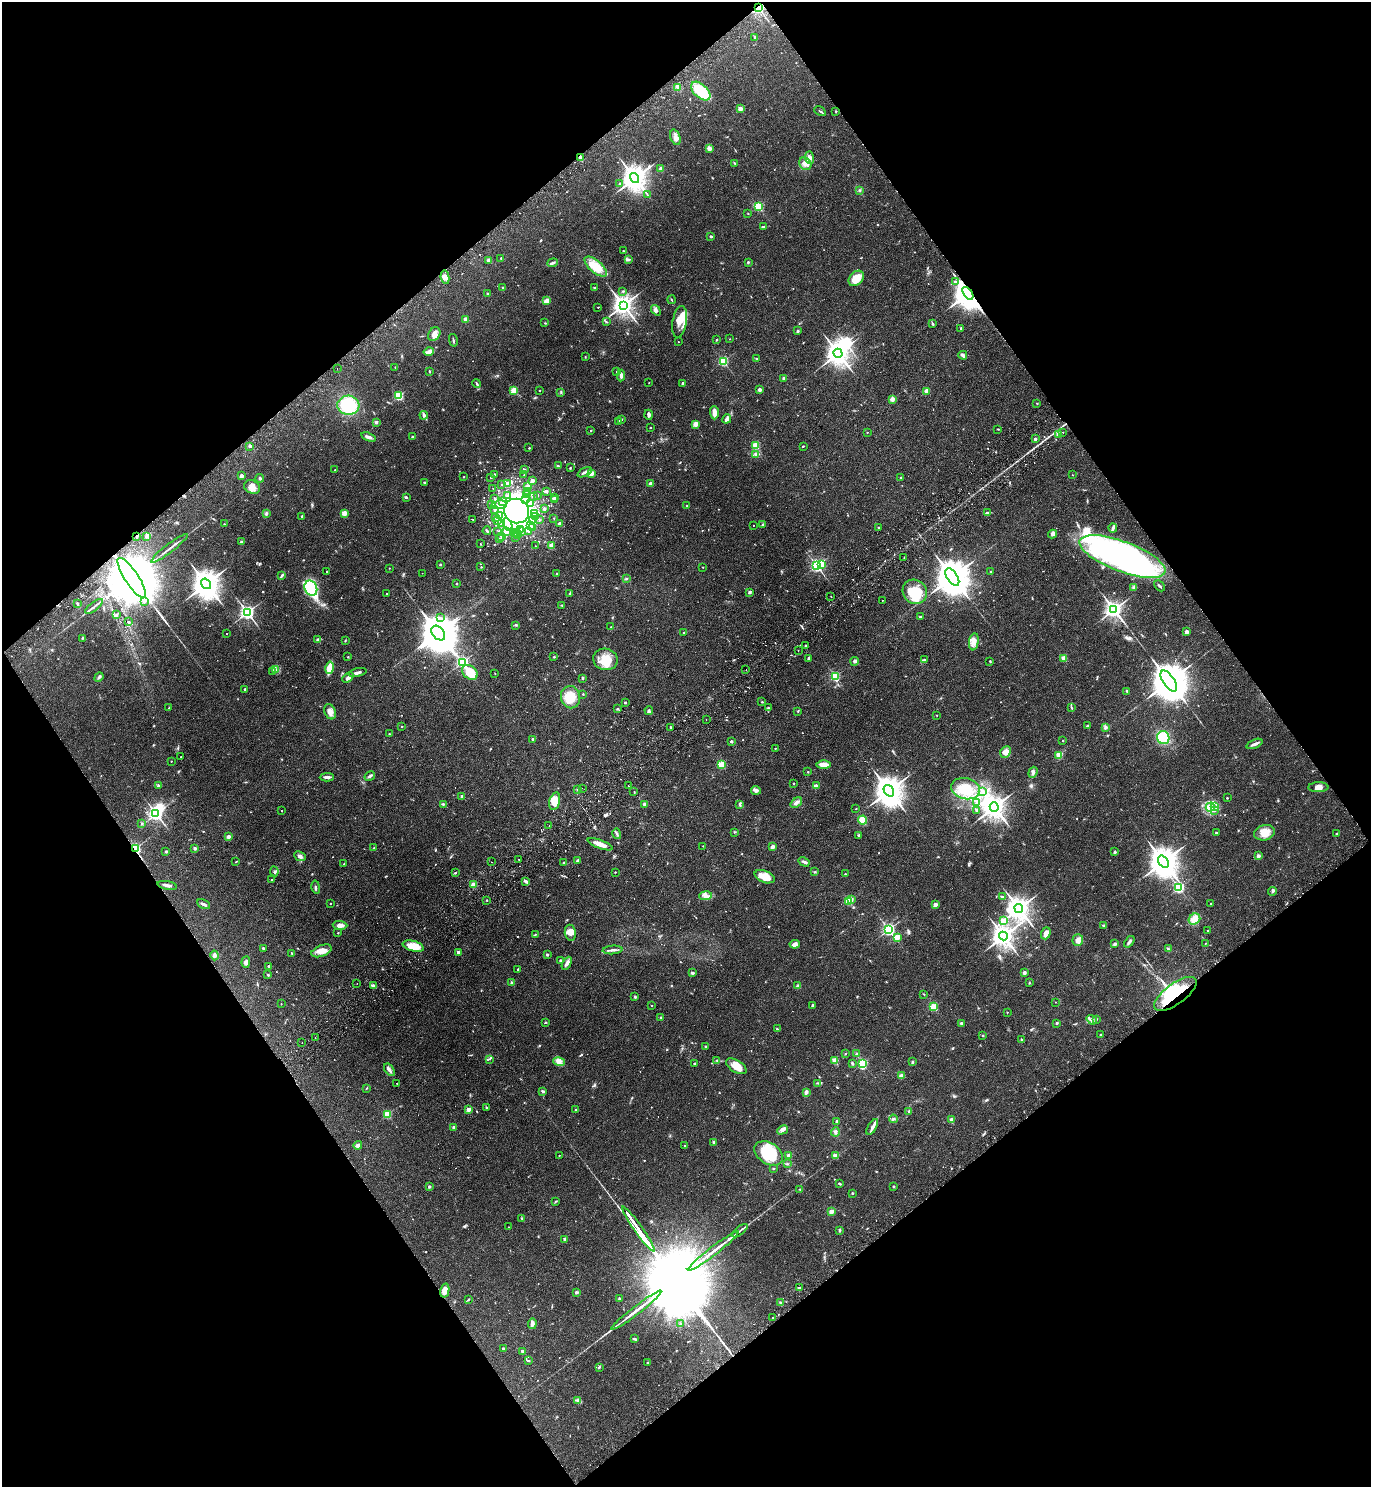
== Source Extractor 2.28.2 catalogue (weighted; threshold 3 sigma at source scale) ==
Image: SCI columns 338-5811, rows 48-5986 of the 6010 x 6034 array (HDU 1 of 3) = the unmasked area's bounding box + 8 px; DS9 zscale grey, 4 x 4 block average (1 PNG px = mean of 4 x 4 image px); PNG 1373 x 1489 px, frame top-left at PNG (2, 2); each listed source drawn as its Kron ellipse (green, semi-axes under 4 px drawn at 4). Shown black and unused: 49% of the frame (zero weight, under 2 of 3 exposures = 3% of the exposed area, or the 3 px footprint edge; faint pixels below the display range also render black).
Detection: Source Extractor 2.28.2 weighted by HDU 2 'WHT'. Background 0.146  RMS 0.0066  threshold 0.0298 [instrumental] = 3 sigma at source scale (4.5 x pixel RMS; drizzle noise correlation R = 1.50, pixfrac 1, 0.05/0.05 arcsec/px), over >= 5 px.
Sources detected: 1016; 24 inside a brighter object's white glare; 21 cosmic-ray / hot-pixel residue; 2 long thin detections or spike segments (spike, bleed or trail) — neither listed nor drawn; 23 coinciding with a brighter row at this scale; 32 inside a brighter listed object's ellipse — not listed separately; of the other 914, all 500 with FLUX_AUTO >= 2.26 (the completeness limit of this list) listed and drawn (414 fainter detections not listed), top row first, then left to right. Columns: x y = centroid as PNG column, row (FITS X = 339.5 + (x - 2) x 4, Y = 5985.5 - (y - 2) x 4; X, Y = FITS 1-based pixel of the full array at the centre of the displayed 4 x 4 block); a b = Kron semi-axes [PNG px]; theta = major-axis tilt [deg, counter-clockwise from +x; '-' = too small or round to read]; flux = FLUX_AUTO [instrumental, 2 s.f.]
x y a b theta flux
758 8 2 2 - 720
755 37 3 2 - 3.2
678 87 2 2 - 3.7
701 91 12 6 -43 120
740 109 2 2 - 68
820 111 6 2 -28 4.6
836 111 2 2 - 3.1
675 137 8 5 -72 19
709 148 3 3 - 20
580 158 4 2 - 15
810 158 6 4 -89 17
735 163 3 2 - 3.5
805 164 7 5 -47 21
661 169 2 2 - 69
635 178 5 4 - 5900
620 184 3 2 - 6.2
859 190 2 2 - 3.3
647 195 3 2 - 2.3
758 206 2 2 - 340
748 214 2 2 - 3.3
763 227 4 2 - 4.5
711 236 2 2 - 13
623 251 2 2 - 2.4
501 258 2 2 - 2.6
629 259 2 2 - 6.1
489 260 4 3 - 13
748 262 2 2 - 8.6
553 263 5 3 - 8.8
596 267 13 6 -40 80
445 277 7 4 -80 18
856 278 9 6 46 68
955 282 2 2 - 10
503 288 3 2 - 3.1
595 288 2 2 - 5.2
623 291 2 2 - 2.6
968 293 7 3 -53 9700
487 294 3 2 - 3.4
672 300 4 2 - 3.1
547 301 4 3 - 25
623 305 4 3 - 3300
598 307 2 2 - 2.3
656 310 6 3 -51 9.4
466 319 2 2 - 92
606 322 3 2 - 3
680 322 16 7 81 46
545 323 2 2 - 2.4
933 324 4 2 - 6.3
961 328 2 2 - 12
798 331 2 2 - 17
434 334 7 5 60 27
730 339 2 2 - 2.9
453 340 6 2 -76 5.3
717 340 2 2 - 3
678 342 2 2 - 2.7
429 352 5 4 - 13
838 353 4 3 - 4500
963 355 4 2 - 16
585 357 3 2 - 2.3
757 359 2 2 - 7.5
723 361 2 2 - 430
395 367 2 2 - 4.1
337 368 2 2 - 2.6
429 371 3 2 - 3.4
616 372 2 2 - 2.9
621 376 6 2 86 12
784 378 2 2 - 41
649 383 2 2 - 2.7
683 383 3 3 - 7.2
477 384 5 2 - 5.1
759 389 4 3 - 7.8
514 390 2 2 - 230
539 391 2 2 - 5.1
927 391 2 2 - 82
561 392 2 2 - 3.6
399 396 2 2 - 380
892 399 2 2 - 68
1037 403 2 2 - 5.3
348 405 11 9 -4 170
714 413 7 3 -87 28
424 415 4 3 - 7.6
648 415 5 2 - 10
622 419 2 2 - 2.3
727 419 5 2 - 16
619 421 2 2 - 12
376 422 3 3 - 7.3
695 424 2 2 - 100
650 428 2 2 - 6.9
998 429 2 2 - 3.1
591 431 2 2 - 2.5
867 432 2 2 - 4.3
1063 432 2 2 - 6
1058 434 2 2 - 69
413 436 3 2 - 3.7
368 437 7 2 -19 18
1035 439 3 2 - 7.4
756 445 2 2 - 210
250 446 3 2 - 7
803 446 2 2 - 2.9
529 448 2 2 - 5.4
756 454 3 3 - 7
558 466 4 2 - 6.9
570 468 2 2 - 3.3
335 470 2 2 - 5.2
525 470 2 2 - 8.8
585 472 8 2 24 11
591 473 2 2 - 88
494 474 2 2 - 8.2
524 475 2 2 - 4.1
1072 475 2 2 - 3.4
241 476 4 3 - 9.7
464 477 2 2 - 3.7
491 477 2 2 - 6.7
260 478 4 2 - 7.3
900 478 2 2 - 6.8
532 481 2 2 - 50
424 483 3 2 - 3.3
507 484 2 2 - 91
650 484 2 2 - 76
502 485 2 2 - 2.6
528 486 2 2 - 65
252 487 8 6 -28 27
493 488 2 2 - 2.3
528 491 2 2 - 3.8
546 491 2 2 - 31
526 494 2 2 - 4.3
508 495 2 2 - 8.7
537 496 2 2 - 2.5
406 497 3 3 - 5.1
534 497 2 2 - 2.4
555 497 2 2 - 5.1
495 499 2 2 - 4.4
555 499 2 2 - 49
526 500 3 2 - 5.3
503 501 2 2 - 4
531 503 3 2 - 5
492 505 2 2 - 13
499 505 7 2 9 88
687 506 2 2 - 2.7
544 509 2 2 - 13
494 510 2 2 - 9.6
516 511 13 12 - 3900
266 513 4 2 - 4.6
344 513 2 2 - 99
535 513 3 2 - 3.5
987 513 4 4 - 7
302 516 2 2 - 6
499 516 3 2 - 9.5
536 516 2 2 - 5.1
495 518 2 2 - 4.4
554 518 2 2 - 3.2
473 519 2 2 - 2.8
539 520 2 2 - 3.5
497 521 2 2 - 16
532 521 2 2 - 5
501 523 3 2 - 5.8
224 524 2 2 - 2.5
508 524 7 3 -65 14
560 524 2 2 - 50
531 525 2 2 - 2.3
753 525 2 2 - 2.4
762 525 4 2 - 3.4
533 527 2 2 - 26
878 528 2 2 - 3.8
1113 528 4 3 - 7.1
521 530 2 2 - 8.3
487 531 4 2 - 6
498 531 2 2 - 2.7
506 531 2 2 - 82
516 532 3 2 - 6.3
522 532 2 2 - 2.6
529 532 2 2 - 3.8
514 534 2 2 - 11
1052 534 4 4 - 8.9
518 535 2 2 - 6.6
137 536 4 2 - 5.9
146 537 3 2 - 5.1
502 537 2 2 - 2.6
515 537 2 2 - 2.8
500 538 2 2 - 11
241 541 2 2 - 3.7
480 544 2 2 - 5
535 546 2 2 - 3.5
551 546 2 2 - 83
169 548 23 2 37 17
1122 556 45 15 -20 1400
904 557 2 2 - 12
440 564 2 2 - 12
821 565 2 2 - 120
817 566 2 2 - 910
481 567 2 2 - 4.8
703 567 2 2 - 3.6
389 568 2 2 - 2.3
327 571 2 2 - 3.8
990 572 2 2 - 7.1
422 573 2 2 - 2.4
557 574 2 2 - 19
282 575 4 2 - 7
952 577 10 5 -55 15000
132 578 23 7 -56 67000
626 579 3 2 - 3.6
206 584 6 4 -54 7500
456 584 2 2 - 8.1
1159 586 6 2 -46 6.2
1134 587 4 3 - 9.1
311 588 8 6 -67 310
750 592 2 2 - 29
915 592 13 11 -45 120
386 594 2 2 - 3.1
570 594 2 2 - 3.9
831 596 2 2 - 3.5
882 600 2 2 - 2.9
144 601 2 2 - 14
77 603 3 2 - 4.6
562 605 2 2 - 4.5
94 606 10 2 38 12
1114 610 3 3 - 2200
247 612 2 2 - 1500
116 615 3 2 - 2.8
920 617 2 2 - 8.9
440 618 2 2 - 3.2
128 622 2 2 - 4.8
515 625 3 2 - 3.7
611 627 2 2 - 2.4
684 632 2 2 - 3
1186 632 2 2 - 52
438 633 8 5 -50 19000
226 634 2 2 - 2.4
83 638 3 2 - 2.8
318 640 2 2 - 38
345 641 3 2 - 2.3
974 642 8 5 81 28
805 646 2 2 - 4.3
798 650 2 2 - 31
348 657 2 2 - 2.8
554 657 3 2 - 2.8
808 658 3 2 - 6.2
1063 658 2 2 - 100
605 659 12 10 -10 75
924 660 4 2 - 5
855 661 4 3 - 10
990 661 3 2 - 3
462 662 2 2 - 820
330 668 6 3 78 99
275 669 3 2 - 5
746 670 2 2 - 3.4
272 671 3 2 - 3.8
358 672 9 2 14 13
470 672 9 6 -40 69
495 673 2 2 - 2.7
835 676 2 2 - 360
99 677 5 3 - 7.6
348 678 6 3 43 14
583 678 2 2 - 11
1169 681 12 5 -55 20000
245 689 2 2 - 17
1127 691 2 2 - 7.5
583 694 2 2 - 3.6
570 697 11 9 -80 78
625 702 2 2 - 5.7
762 702 2 2 - 3.7
768 707 3 2 - 2.5
169 708 2 2 - 3.6
1071 708 3 2 - 2.9
617 709 2 2 - 11
649 710 4 3 - 6.9
798 711 3 2 - 3.5
330 712 8 5 -68 21
937 715 2 2 - 4.5
706 720 2 2 - 2.9
402 726 2 2 - 6.3
1087 726 4 2 - 3.8
670 727 3 2 - 2.7
1105 727 3 2 - 4
389 734 2 2 - 2.5
1163 738 6 6 - 140
533 739 3 2 - 6.9
731 741 3 2 - 5.8
1063 741 2 2 - 3.5
1255 744 8 2 23 15
775 749 2 2 - 4.2
1006 752 6 5 - 26
1059 755 2 2 - 150
181 757 2 2 - 2.6
171 761 2 2 - 3.1
721 764 2 2 - 190
823 765 7 3 -2 47
808 772 2 2 - 4.9
1033 772 5 3 - 9.2
370 776 5 3 - 7.4
327 777 7 2 2 16
793 784 2 2 - 7.7
158 786 3 3 - 7.3
628 786 2 2 - 2.9
816 786 3 2 - 17
1318 787 10 5 2 21
582 788 2 2 - 8.6
578 789 2 2 - 9.6
965 789 14 10 -15 100
756 790 5 4 - 12
889 791 6 4 -55 7900
982 791 2 2 - 2.6
634 792 2 2 - 2.4
462 796 2 2 - 15
1227 798 2 2 - 7
555 801 9 5 76 70
977 802 3 2 - 6.6
796 803 6 3 37 15
443 804 4 2 - 4.6
644 804 2 2 - 28
739 805 3 2 - 5.6
994 807 4 4 - 4600
1210 807 4 4 - 20
1215 807 2 2 - 2.5
856 809 2 2 - 4.1
977 810 4 2 - 5.1
1214 810 3 2 - 6.9
282 811 2 2 - 3.6
156 814 2 2 - 1400
863 820 4 4 - 66
142 823 3 2 - 2.8
549 826 2 2 - 4.4
734 832 2 2 - 3.1
1216 833 2 2 - 10
1264 833 10 7 15 50
1336 833 2 2 - 2.7
617 834 5 2 - 5.8
858 835 2 2 - 3.1
228 837 2 2 - 52
600 844 13 3 -20 44
703 846 2 2 - 3.4
772 847 2 2 - 54
135 848 3 2 - 220
195 848 3 2 - 8.4
374 848 2 2 - 3.6
166 852 2 2 - 18
1115 852 2 2 - 18
300 856 6 4 -25 15
1258 856 2 2 - 43
519 859 2 2 - 6.2
577 861 3 2 - 8.3
236 862 3 2 - 2.4
491 862 2 2 - 2.8
804 862 6 3 -28 8.9
1163 862 6 4 -52 8500
564 863 2 2 - 25
344 864 3 2 - 2.9
274 871 5 2 - 5.3
615 872 2 2 - 2.6
814 872 2 2 - 2.7
455 873 2 2 - 5.1
845 874 3 2 - 2.6
765 877 10 6 -21 56
272 880 2 2 - 5.4
526 881 3 2 - 12
167 885 10 3 -10 15
473 885 2 2 - 110
316 887 7 2 -80 6.9
1179 888 2 2 - 530
1272 891 4 2 - 5.6
705 896 6 4 9 18
1003 897 3 2 - 4.3
851 899 2 2 - 21
487 900 2 2 - 2.4
849 901 2 2 - 250
330 903 2 2 - 3.5
1210 903 2 2 - 3.7
204 904 7 2 -26 14
935 905 2 2 - 58
1019 908 4 3 - 4700
1194 919 6 5 - 23
1004 921 3 2 - 90
340 925 7 4 -2 20
1103 925 3 2 - 2.5
888 929 2 2 - 1000
1208 931 2 2 - 6.3
338 933 2 2 - 2.4
570 933 8 5 -82 28
1046 933 6 4 71 25
535 934 2 2 - 2.4
1003 936 4 3 - 4000
898 937 2 2 - 97
1078 940 5 5 - 16
1129 942 6 3 52 8.7
795 944 5 4 - 15
1115 944 2 2 - 27
1205 944 3 2 - 2.3
413 946 11 5 -14 66
264 948 4 2 - 5.9
1168 949 4 2 - 3.7
613 950 10 2 4 12
321 951 11 5 21 40
458 952 2 2 - 46
291 953 2 2 - 2.5
214 955 5 3 - 10
547 955 2 2 - 20
560 960 2 2 - 17
246 962 6 4 85 12
567 963 7 3 63 12
269 966 2 2 - 23
518 969 2 2 - 2.3
692 973 3 2 - 8.8
1024 973 2 2 - 41
268 975 2 2 - 14
357 983 2 2 - 3.1
512 983 4 2 - 4.7
1029 983 2 2 - 2.3
374 986 3 2 - 17
798 986 3 3 - 5.9
924 994 2 2 - 2.7
1175 994 25 10 36 310
635 997 2 2 - 5.3
1055 1002 2 2 - 2.5
281 1004 2 2 - 2.3
651 1005 2 2 - 3.5
813 1005 2 2 - 7.8
934 1007 2 2 - 250
1007 1012 2 2 - 3.4
661 1018 2 2 - 19
1096 1019 3 2 - 4
1092 1020 5 3 - 12
545 1023 3 2 - 2.6
961 1023 3 2 - 6.4
1057 1023 2 2 - 13
777 1029 3 2 - 3.3
983 1035 2 2 - 3
1101 1035 2 2 - 14
315 1038 2 2 - 2.8
1021 1039 3 2 - 4.6
302 1043 2 2 - 5.3
705 1047 3 2 - 3.8
845 1054 2 2 - 2.7
857 1054 3 2 - 5.1
489 1059 2 2 - 2.6
717 1060 3 2 - 4.3
835 1060 2 2 - 140
559 1062 6 3 -14 15
912 1062 3 2 - 6.4
695 1063 3 2 - 3.8
852 1063 3 2 - 4.8
863 1063 2 2 - 430
736 1066 11 6 -31 45
389 1070 7 3 -55 12
901 1076 3 3 - 12
397 1083 2 2 - 2.4
817 1083 4 2 - 3.8
366 1088 3 2 - 2.5
543 1091 3 2 - 6.9
806 1092 4 2 - 11
486 1107 3 2 - 3.5
468 1109 2 2 - 73
576 1110 3 2 - 3.5
909 1112 3 2 - 3
387 1114 2 2 - 260
893 1119 4 3 - 6.8
951 1120 2 2 - 77
837 1121 3 2 - 5.6
454 1127 2 2 - 38
872 1127 9 2 59 29
783 1130 6 3 29 11
835 1132 4 3 - 8.3
714 1142 2 2 - 21
358 1145 4 3 - 12
685 1146 2 2 - 8.7
769 1153 16 10 -32 180
559 1155 2 2 - 3.3
789 1155 2 2 - 63
835 1155 2 2 - 31
787 1164 3 2 - 3.2
773 1169 2 2 - 3
840 1184 4 2 - 4.1
894 1186 2 2 - 3.3
429 1187 2 2 - 19
800 1189 4 2 - 3.6
852 1193 2 2 - 12
556 1201 4 2 - 3
831 1211 2 2 - 83
522 1218 3 2 - 4.1
508 1227 2 2 - 2.3
638 1229 27 2 -55 19000
840 1230 3 2 - 4.6
740 1231 9 2 38 9.4
565 1239 2 2 - 20
713 1251 32 2 37 58
800 1288 4 2 - 5.8
445 1291 7 4 76 24
576 1292 2 2 - 29
619 1298 2 2 - 11
468 1300 4 2 - 3.1
781 1303 3 2 - 5.1
636 1310 31 2 38 56
773 1318 2 2 - 3.6
680 1323 2 2 - 3
532 1324 5 3 - 11
635 1339 4 2 - 6.8
503 1349 2 2 - 21
522 1351 2 2 - 26
528 1361 3 2 - 5
647 1363 4 2 - 3.6
599 1367 3 2 - 4.2
578 1400 2 2 - 4.2
Overlapping masked pixels (flux is a lower limit): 8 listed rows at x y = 758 8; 580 158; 968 293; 137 536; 1122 556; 132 578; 135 848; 1175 994
Diffuse or blended objects may show on this block-average render without a row.